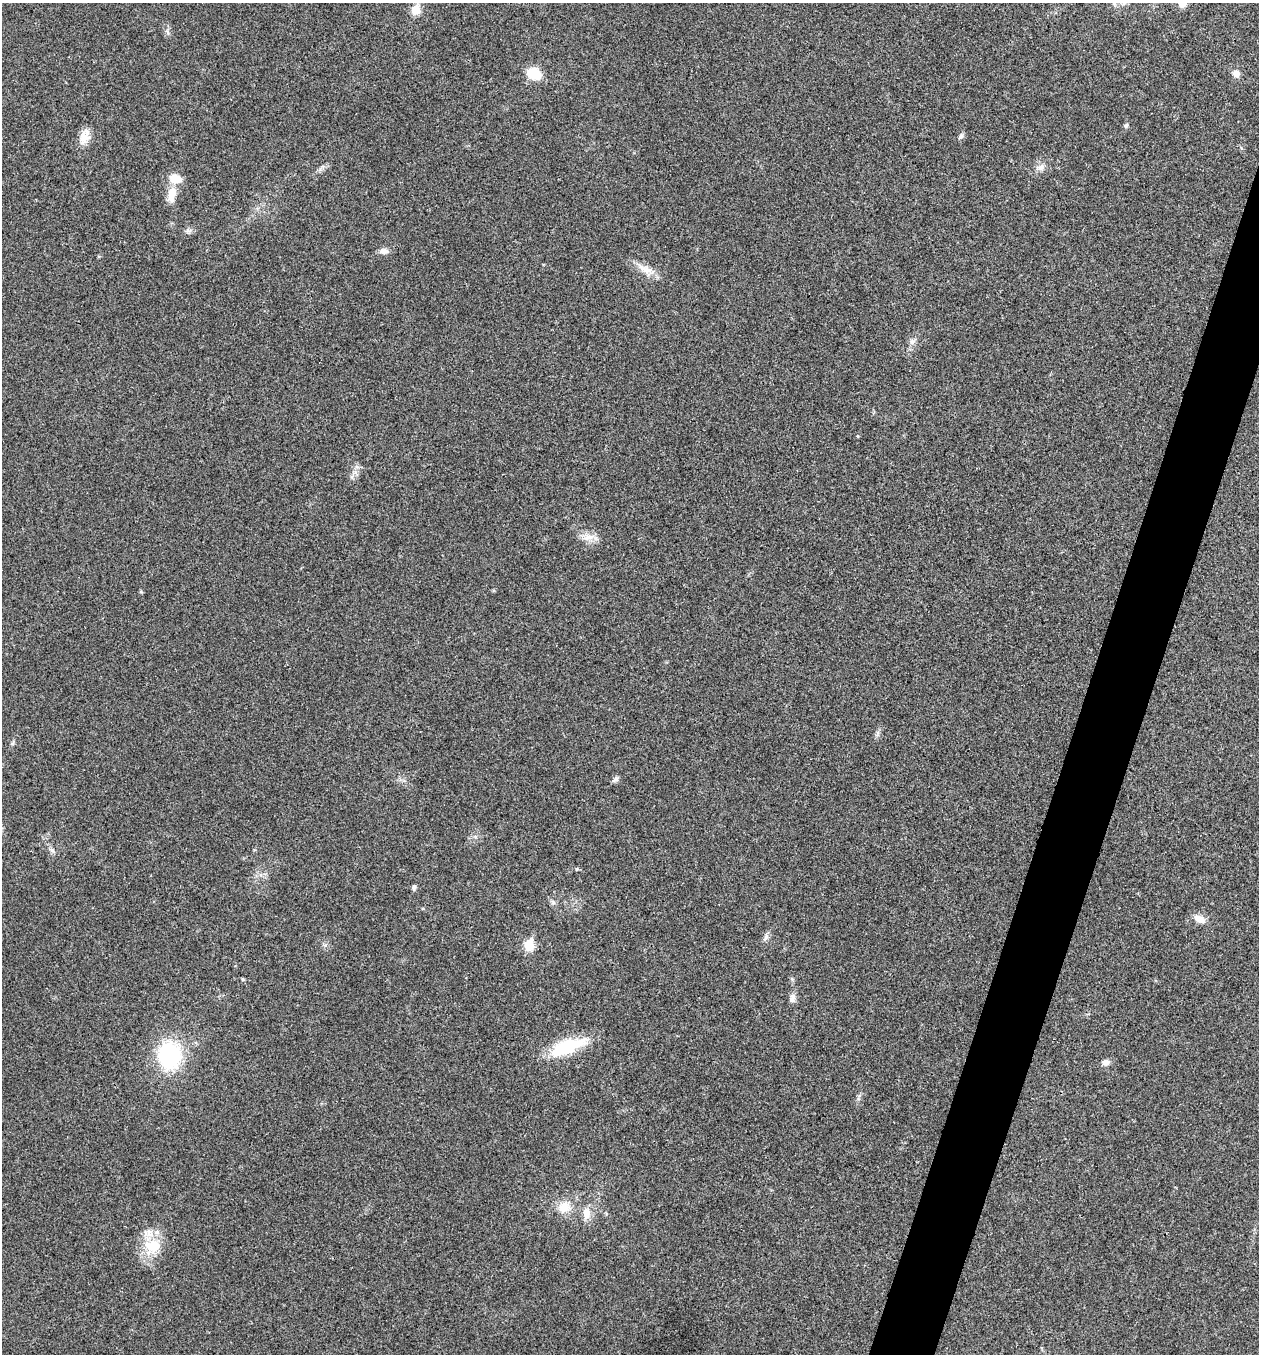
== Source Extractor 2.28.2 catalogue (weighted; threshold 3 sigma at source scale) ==
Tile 10 of 4 x 4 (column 2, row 3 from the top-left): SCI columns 1393-2649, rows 1358-2709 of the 5430 x 5416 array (HDU 1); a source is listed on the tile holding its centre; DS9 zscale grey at full resolution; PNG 1261 x 1356 px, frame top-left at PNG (2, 3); no overlay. Shown black and unused: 4% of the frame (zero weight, under 3 of 4 exposures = <1% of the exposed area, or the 3 px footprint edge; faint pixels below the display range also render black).
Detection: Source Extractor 2.28.2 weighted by HDU 2 'WHT'; one run over the whole footprint, this tile lists its part. Background 0.0236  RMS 0.0054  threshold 0.0242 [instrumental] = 3 sigma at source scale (4.5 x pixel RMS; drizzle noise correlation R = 1.50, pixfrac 1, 0.05/0.05 arcsec/px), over >= 5 px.
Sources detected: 27; all 27 listed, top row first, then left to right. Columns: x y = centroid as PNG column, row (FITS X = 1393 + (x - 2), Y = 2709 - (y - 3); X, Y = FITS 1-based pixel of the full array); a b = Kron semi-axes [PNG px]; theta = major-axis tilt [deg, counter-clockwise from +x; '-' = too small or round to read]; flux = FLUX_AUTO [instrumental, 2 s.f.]
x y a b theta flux
1182 3 8 7 - 6
415 10 6 5 - 17
1236 73 9 8 - 2.9
534 74 11 9 -20 16
1126 125 7 4 63 0.95
961 136 9 5 55 1.3
84 137 21 11 73 6
1041 167 9 8 - 2.4
175 179 16 10 -18 6.9
172 194 19 9 78 6.7
384 251 10 7 5 2.6
645 269 24 9 -23 6.3
912 341 8 7 - 1.9
588 537 16 7 4 4.2
615 779 9 6 39 1.5
414 887 6 5 - 1.1
1200 919 16 8 -25 4.2
766 937 9 4 81 1.3
529 945 6 5 - 25
242 979 5 3 - 0.54
792 998 12 7 83 2.3
567 1046 41 15 22 27
169 1055 25 21 -85 49
1106 1062 8 7 - 2.5
564 1207 13 12 - 7.6
586 1213 16 10 -87 5.3
153 1246 24 19 -3 15
Isophote crosses this tile's border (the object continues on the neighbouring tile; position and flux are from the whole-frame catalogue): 1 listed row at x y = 1182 3
Unlisted compact peaks at least as high as the median listed source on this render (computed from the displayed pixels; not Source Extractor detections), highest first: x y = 320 169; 577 869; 141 592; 52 850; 12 743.